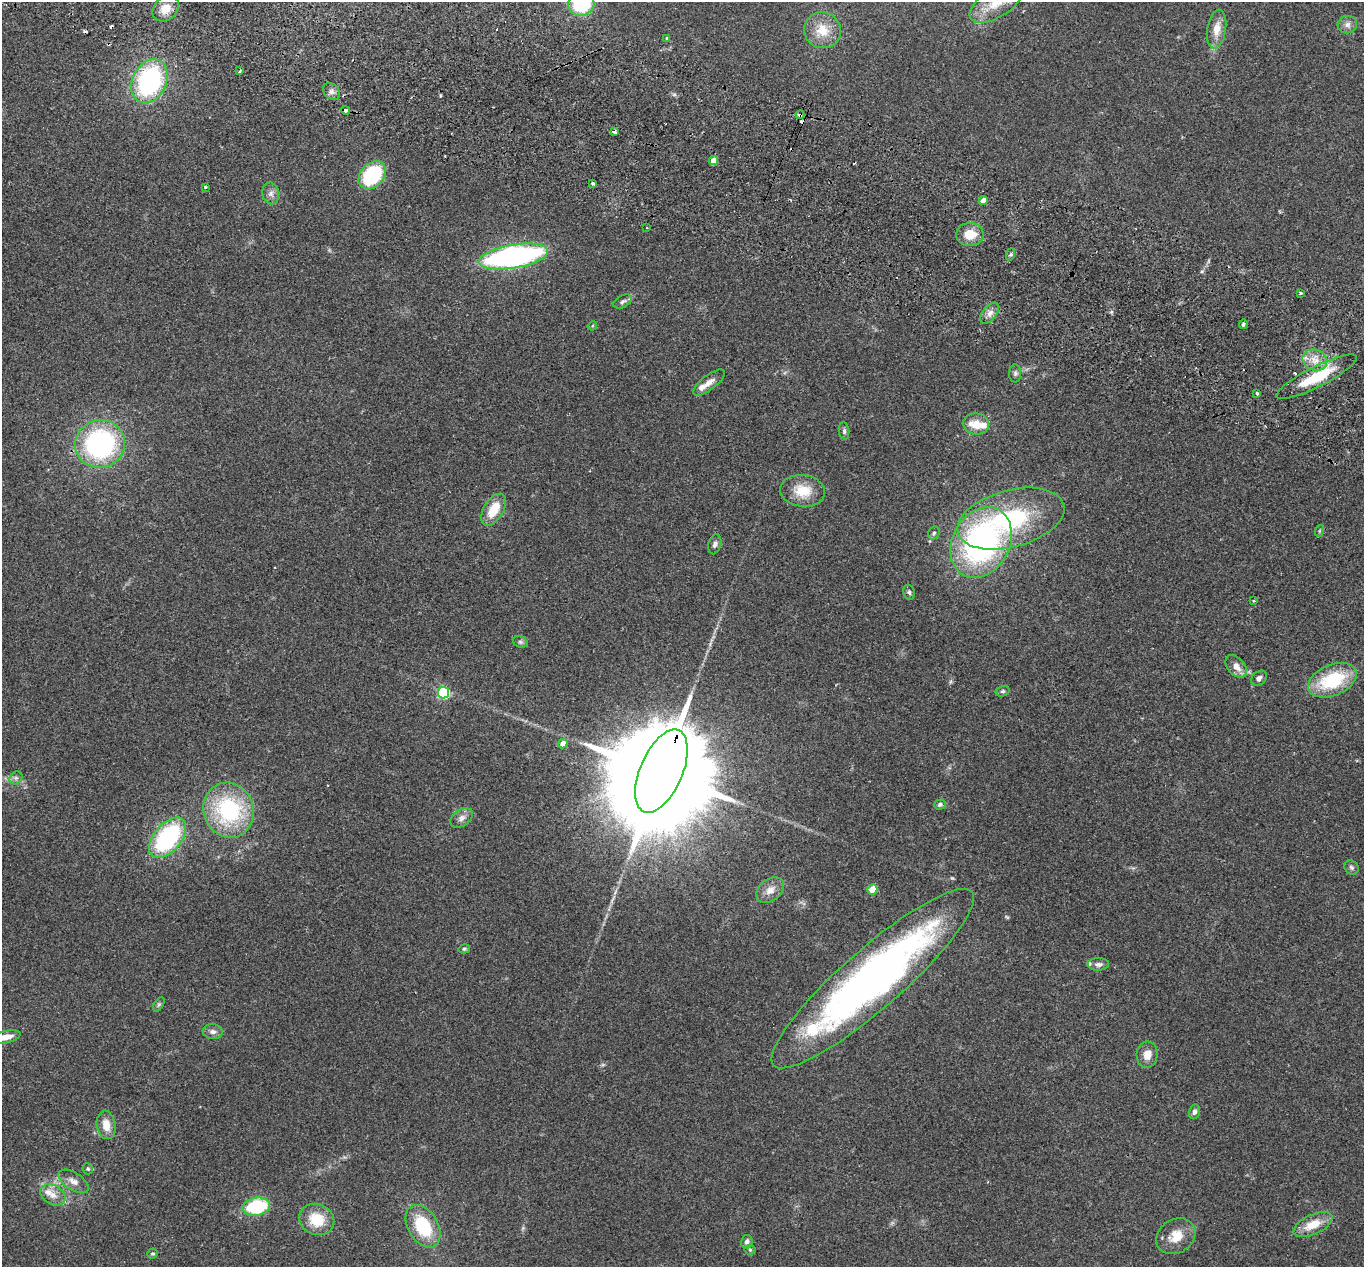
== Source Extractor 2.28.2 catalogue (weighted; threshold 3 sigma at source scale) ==
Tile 11 of 4 x 4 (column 3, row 3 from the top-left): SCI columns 2749-4110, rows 1457-2721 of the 5499 x 5574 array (HDU 1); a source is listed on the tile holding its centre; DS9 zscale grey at full resolution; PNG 1366 x 1269 px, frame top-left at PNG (2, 2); each listed source drawn as its Kron ellipse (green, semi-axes under 4 px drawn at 4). Shown black and unused: <1% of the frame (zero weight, under 2 of 3 exposures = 3% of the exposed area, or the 3 px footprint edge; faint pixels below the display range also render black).
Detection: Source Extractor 2.28.2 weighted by HDU 2 'WHT'; one run over the whole footprint, this tile lists its part. Background 0.0941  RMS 0.0088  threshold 0.0396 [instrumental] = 3 sigma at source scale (4.5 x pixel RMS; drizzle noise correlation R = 1.50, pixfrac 1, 0.05/0.05 arcsec/px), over >= 5 px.
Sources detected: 93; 7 cosmic-ray / hot-pixel residue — neither listed nor drawn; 5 inside a brighter listed object's ellipse — not listed separately; the other 81 listed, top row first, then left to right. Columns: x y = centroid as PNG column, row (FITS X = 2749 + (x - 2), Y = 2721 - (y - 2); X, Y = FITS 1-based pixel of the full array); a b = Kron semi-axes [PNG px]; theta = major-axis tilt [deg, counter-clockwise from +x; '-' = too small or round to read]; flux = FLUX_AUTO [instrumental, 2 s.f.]
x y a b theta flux
996 3 30 14 32 23
581 4 13 11 11 51
166 9 14 11 41 11
1347 25 9 8 - 4.2
1217 29 19 9 81 12
822 30 19 18 - 18
667 38 4 3 - 1
240 71 3 2 - 1.8
149 81 23 17 64 130
331 91 9 7 -45 3.4
346 110 4 3 - 7.5
800 115 4 3 - 4.4
614 132 3 3 - 20
713 161 4 4 - 12
372 175 16 11 48 64
593 183 3 3 - 5.3
205 187 3 3 - 1.1
271 193 11 8 -80 4.3
983 200 4 4 - 7
647 227 2 2 - 0.79
970 234 14 11 -2 15
1011 254 6 4 71 1.5
513 256 35 11 9 230
1301 293 3 3 - 3.1
623 301 10 6 28 2.6
990 313 12 7 51 5
1243 324 5 3 - 1.2
592 326 5 4 - 0.9
1315 360 12 10 -22 10
1015 373 9 6 90 2.2
1317 377 45 10 27 35
709 382 19 7 38 6.4
1257 393 4 3 - 1.1
976 424 13 10 -7 16
844 431 8 5 -83 1.9
100 444 25 24 - 140
803 491 22 16 -7 21
493 510 17 10 59 18
1011 519 55 28 15 100
1319 531 6 3 71 0.97
934 533 7 5 62 1.8
981 542 37 28 61 230
715 544 10 6 75 2.9
909 592 7 6 - 2
1254 601 3 3 - 1.5
520 642 7 5 -21 1.9
1236 666 13 8 -50 7.3
1259 678 9 6 44 3.3
1332 680 25 15 23 52
1003 691 7 5 15 1.7
443 693 5 5 - 110
563 743 5 4 - 7.2
661 771 44 21 66 36000
16 778 7 6 - 2.3
940 804 6 5 - 2.1
229 810 28 25 -72 88
461 818 12 8 35 4.8
168 838 24 13 50 110
1351 867 8 6 -45 2
770 890 16 10 39 8.1
872 890 5 5 - 13
464 949 6 4 14 1.3
1098 964 10 6 3 3.2
873 978 132 30 41 480
159 1004 8 4 58 1.6
213 1032 10 7 -6 3.7
5 1037 16 6 12 9.2
1147 1055 13 10 84 8.7
1194 1112 7 5 74 2.5
106 1125 14 9 -81 11
88 1169 6 5 - 1.4
73 1181 17 8 -32 6.6
53 1195 13 9 -29 7.6
256 1207 14 9 12 59
317 1219 18 15 -22 23
1313 1225 21 9 25 16
423 1226 23 15 -59 44
1176 1236 21 16 34 17
747 1242 7 6 - 3.7
750 1250 5 5 - 1.3
153 1254 5 5 - 1.3
Overlapping masked pixels (flux is a lower limit): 4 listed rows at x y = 346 110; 800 115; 713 161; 661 771
Isophote crosses this tile's border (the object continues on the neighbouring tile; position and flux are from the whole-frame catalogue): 3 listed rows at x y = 996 3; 581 4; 5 1037